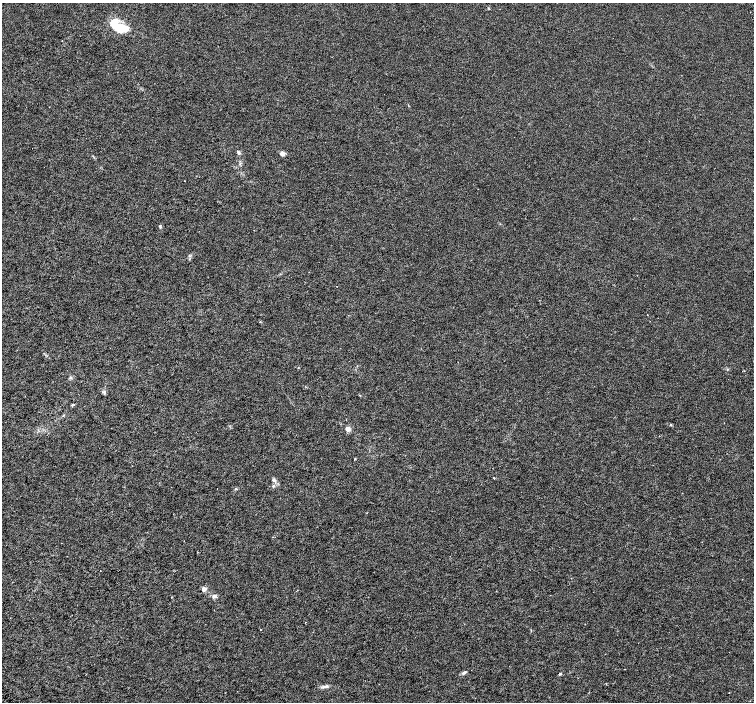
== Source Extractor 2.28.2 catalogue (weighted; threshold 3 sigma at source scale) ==
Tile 7 of 4 x 4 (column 3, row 2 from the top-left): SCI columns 3013-4515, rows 3004-4403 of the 6019 x 5941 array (HDU 1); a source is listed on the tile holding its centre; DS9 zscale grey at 2 x 2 block average (1 PNG px = mean of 2 x 2 image px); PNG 756 x 704 px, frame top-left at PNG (2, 3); no overlay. Shown black and unused: <1% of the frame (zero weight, under 3 of 6 exposures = <1% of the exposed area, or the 3 px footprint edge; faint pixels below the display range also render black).
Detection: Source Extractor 2.28.2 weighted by HDU 2 'WHT'; one run over the whole footprint, this tile lists its part. Background 9.83e-04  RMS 0.0017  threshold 0.00705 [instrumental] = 3 sigma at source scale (4.09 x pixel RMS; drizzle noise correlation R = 1.36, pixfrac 0.8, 0.0396/0.0396 arcsec/px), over >= 5 px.
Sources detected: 20; all 20 listed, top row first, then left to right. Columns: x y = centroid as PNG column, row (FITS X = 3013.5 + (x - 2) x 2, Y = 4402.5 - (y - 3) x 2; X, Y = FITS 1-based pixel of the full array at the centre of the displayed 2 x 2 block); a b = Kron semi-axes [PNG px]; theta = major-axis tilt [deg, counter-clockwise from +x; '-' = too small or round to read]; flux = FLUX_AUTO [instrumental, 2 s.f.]
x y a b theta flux
118 27 16 8 -31 16
238 152 7 2 -42 0.5
282 154 5 4 - 1.5
160 226 4 3 - 0.36
647 315 2 2 - 0.12
71 378 4 3 - 0.42
104 392 3 2 - 0.36
73 404 3 3 - 0.32
63 415 4 2 - 0.22
671 425 3 2 - 0.24
348 429 3 3 - 2.5
494 478 3 2 - 0.21
274 480 5 4 - 0.83
273 486 4 3 - 0.47
204 589 2 2 - 4.1
214 596 6 5 - 0.96
260 629 2 2 - 0.15
464 672 7 3 27 0.78
560 674 2 2 - 0.84
326 686 9 4 10 1.1
Diffuse or blended objects may show on this block-average render without a row.